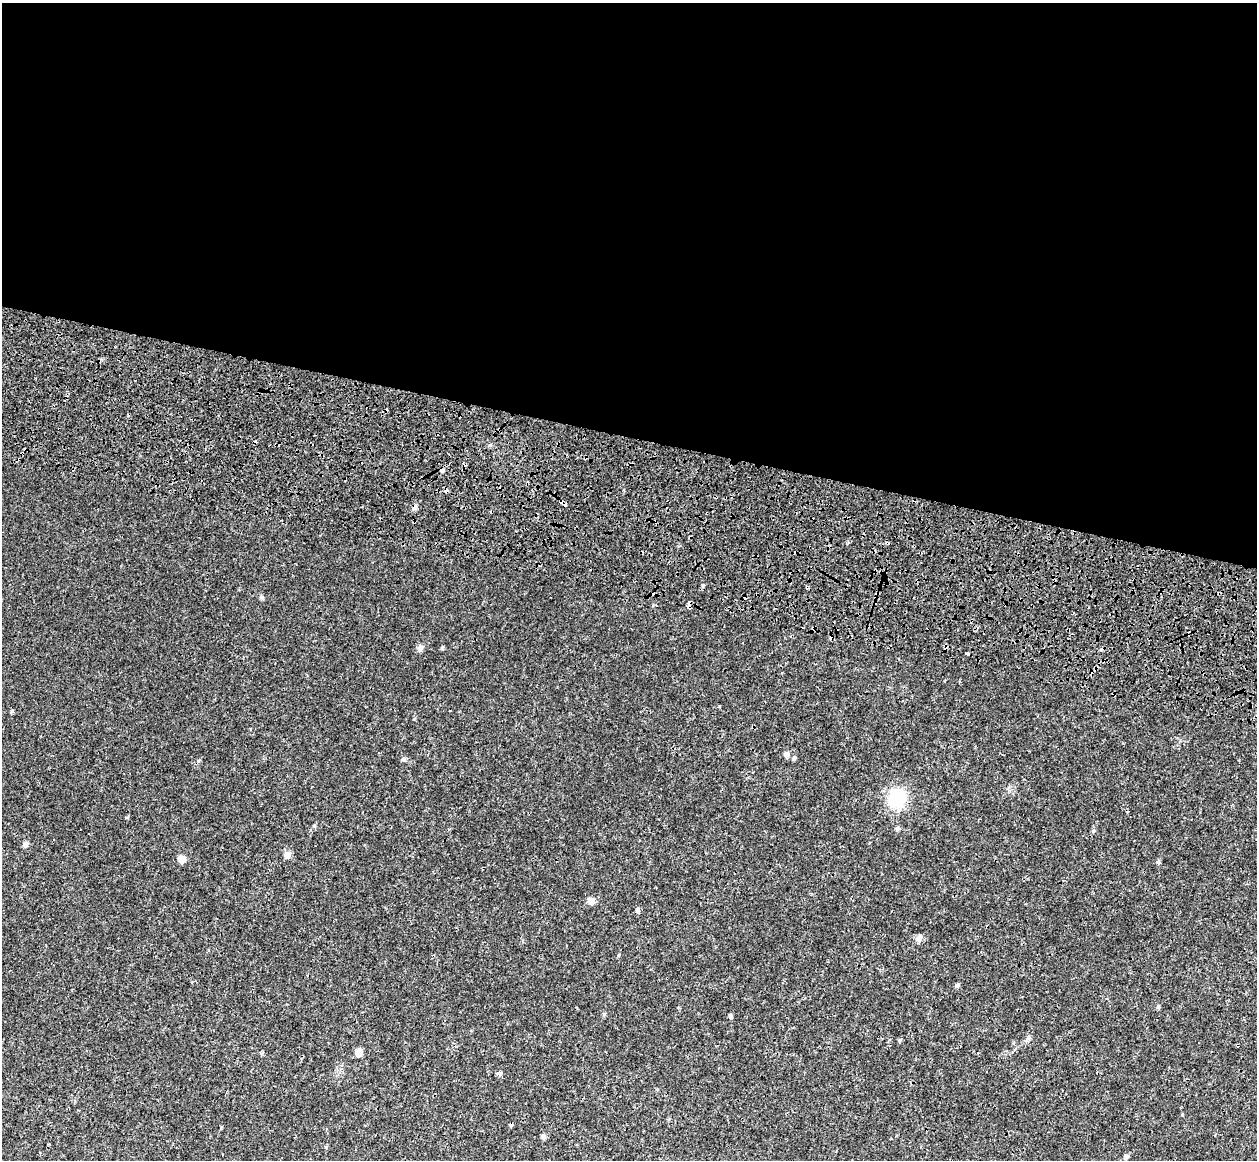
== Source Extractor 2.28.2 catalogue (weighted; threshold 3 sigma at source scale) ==
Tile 3 of 4 x 4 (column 3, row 1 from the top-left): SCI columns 2656-3910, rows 4088-5245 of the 5358 x 5763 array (HDU 1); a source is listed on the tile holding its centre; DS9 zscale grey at full resolution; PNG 1259 x 1162 px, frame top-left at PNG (2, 3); no overlay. Shown black and unused: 38% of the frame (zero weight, under 3 of 4 exposures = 17% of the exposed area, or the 3 px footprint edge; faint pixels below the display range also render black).
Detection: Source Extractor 2.28.2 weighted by HDU 2 'WHT'; one run over the whole footprint, this tile lists its part. Background 3.37e-04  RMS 0.0013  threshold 0.00577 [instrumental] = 3 sigma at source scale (4.5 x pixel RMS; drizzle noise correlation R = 1.50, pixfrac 1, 0.0396/0.0396 arcsec/px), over >= 5 px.
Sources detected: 31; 6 cosmic-ray / hot-pixel residue — not listed; the other 25 listed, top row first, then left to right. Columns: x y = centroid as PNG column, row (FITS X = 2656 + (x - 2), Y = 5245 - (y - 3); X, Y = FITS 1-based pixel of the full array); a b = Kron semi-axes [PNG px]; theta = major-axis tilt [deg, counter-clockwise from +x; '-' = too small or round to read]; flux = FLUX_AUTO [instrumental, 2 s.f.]
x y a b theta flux
446 491 4 3 - 0.53
563 503 7 4 -38 0.58
262 597 6 5 - 0.18
689 606 4 4 - 0.66
420 647 8 7 - 0.39
967 653 3 3 - 0.53
786 754 7 6 - 0.37
794 758 5 5 - 0.2
403 759 7 5 -16 0.23
897 798 23 21 56 4.5
898 828 7 5 18 0.22
25 844 6 6 - 0.32
287 855 8 7 - 0.67
181 859 9 8 - 0.66
1158 862 4 3 - 0.46
591 901 8 8 - 0.71
637 910 7 5 -89 0.22
919 938 9 7 50 0.55
957 985 6 5 - 0.19
1158 1007 6 4 44 0.15
730 1016 6 5 - 0.19
899 1040 6 4 88 0.14
359 1052 7 7 - 0.86
543 1136 6 6 - 0.31
1126 1157 7 5 89 0.22
Overlapping masked pixels (flux is a lower limit): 3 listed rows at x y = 446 491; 563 503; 689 606
Unlisted compact peaks at least as high as the median listed source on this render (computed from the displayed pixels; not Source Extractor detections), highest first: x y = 12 711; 442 648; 604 1014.